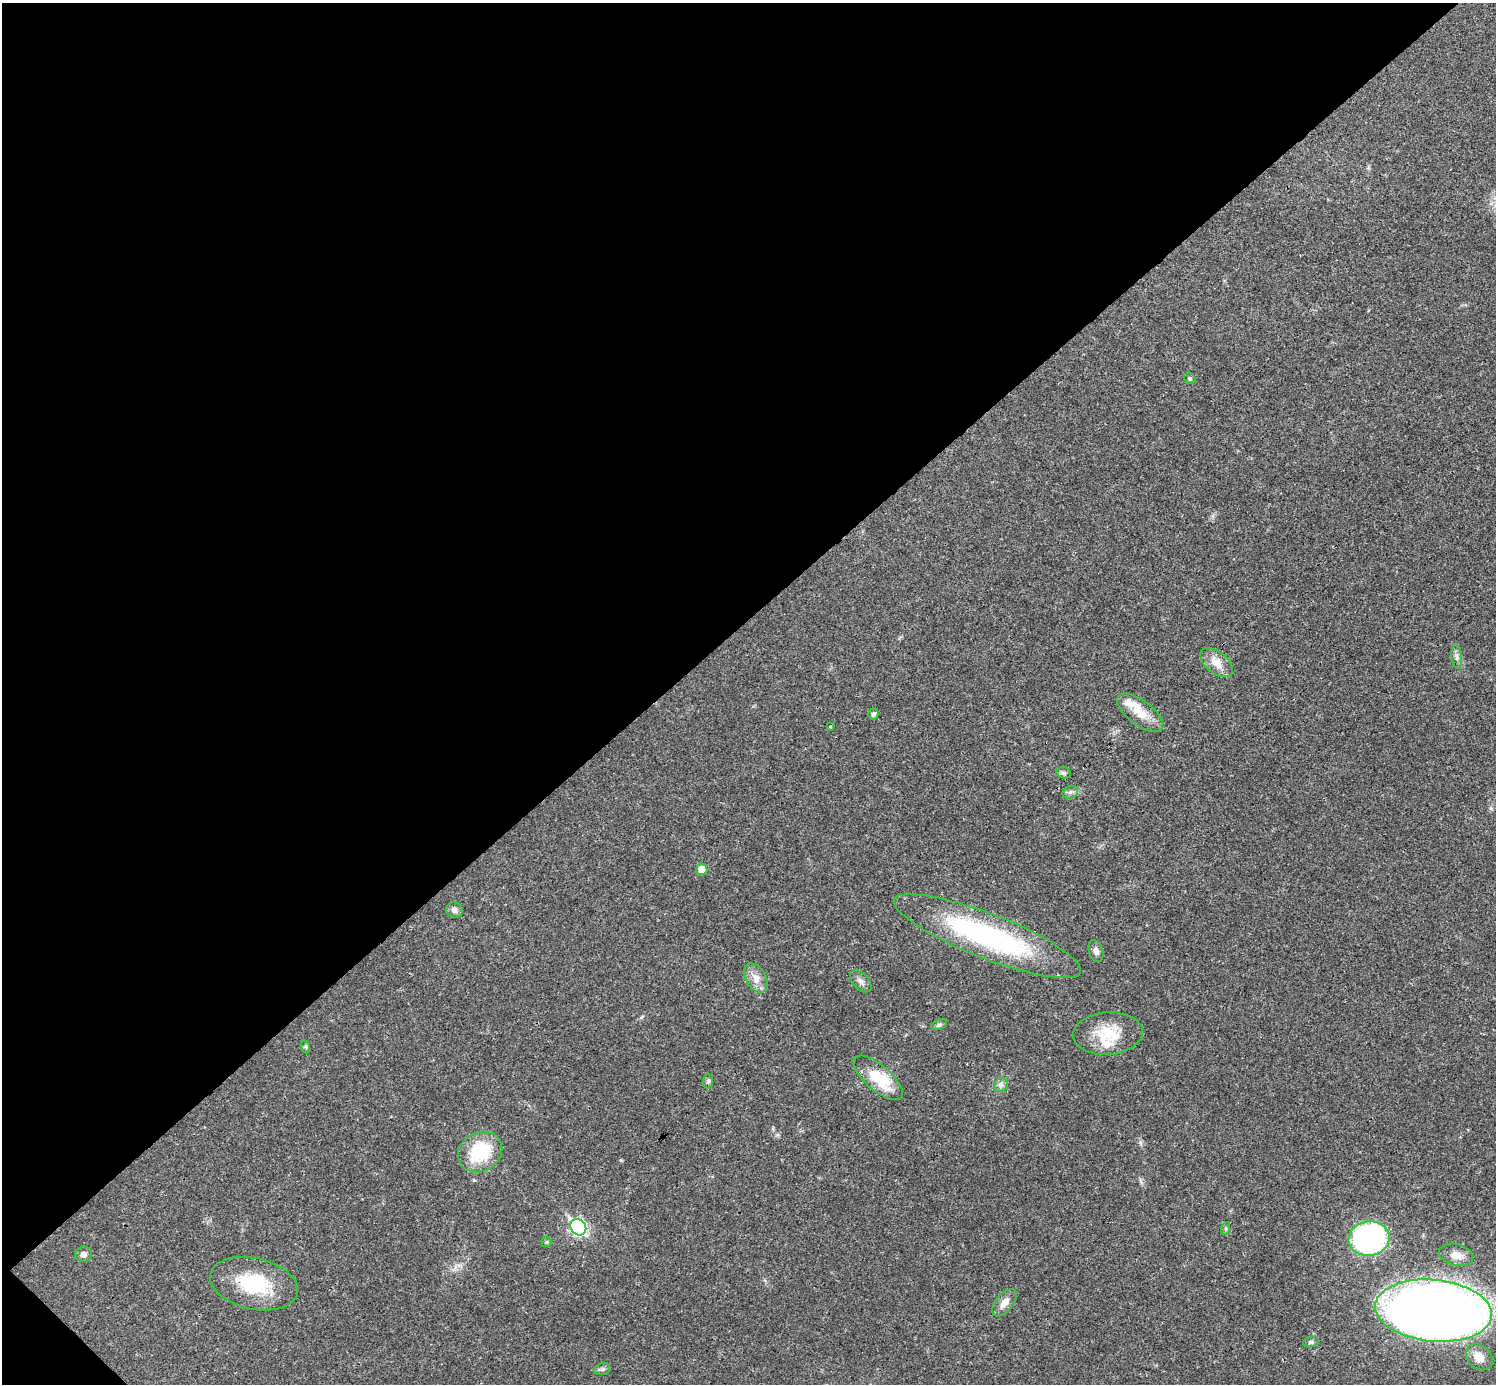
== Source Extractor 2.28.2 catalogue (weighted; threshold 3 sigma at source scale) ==
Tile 5 of 4 x 4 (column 1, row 2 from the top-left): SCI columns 1-1494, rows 2920-4301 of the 5981 x 5981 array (HDU 1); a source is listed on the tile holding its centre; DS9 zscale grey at full resolution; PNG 1498 x 1386 px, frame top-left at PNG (2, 3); each listed source drawn as its Kron ellipse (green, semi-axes under 4 px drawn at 4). Shown black and unused: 45% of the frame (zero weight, under 3 of 4 exposures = <1% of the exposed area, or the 3 px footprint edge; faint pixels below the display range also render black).
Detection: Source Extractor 2.28.2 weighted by HDU 2 'WHT'; one run over the whole footprint, this tile lists its part. Background 0.0208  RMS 0.0022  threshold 0.0101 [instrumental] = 3 sigma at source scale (4.5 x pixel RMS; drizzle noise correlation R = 1.50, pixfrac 1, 0.05/0.05 arcsec/px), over >= 5 px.
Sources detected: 35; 2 inside a brighter listed object's ellipse — not listed separately; the other 33 listed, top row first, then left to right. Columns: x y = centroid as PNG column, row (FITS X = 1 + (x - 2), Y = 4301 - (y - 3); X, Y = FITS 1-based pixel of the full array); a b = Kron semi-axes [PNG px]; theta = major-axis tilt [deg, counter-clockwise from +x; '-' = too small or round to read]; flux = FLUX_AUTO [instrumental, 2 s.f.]
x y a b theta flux
1190 378 6 5 - 0.37
1457 657 12 5 -85 0.86
1217 663 19 10 -39 3.1
1140 713 27 12 -38 4.4
873 714 6 5 - 0.56
830 727 4 3 - 0.25
1064 773 8 5 -16 0.53
1070 792 8 6 21 0.69
702 869 6 5 - 2.6
454 910 8 7 - 1
987 936 100 22 -21 45
1096 951 11 7 -72 1.1
756 978 16 10 -60 2.3
861 981 13 7 -47 1.1
939 1025 8 5 21 0.48
1108 1033 35 21 4 8.1
306 1047 6 4 -71 0.32
878 1078 31 12 -41 9
708 1081 7 5 89 0.44
1001 1085 7 6 - 0.78
480 1152 23 19 30 12
578 1227 8 7 - 48
1226 1228 6 4 72 0.35
1369 1239 20 17 7 55
546 1242 5 5 - 0.28
83 1254 8 8 - 1
1456 1255 17 10 -15 2.2
254 1284 45 25 -13 14
1004 1303 16 8 50 2
1433 1311 58 31 -5 340
1311 1342 8 5 10 0.48
1479 1357 15 11 -44 2.7
602 1369 8 6 19 0.53